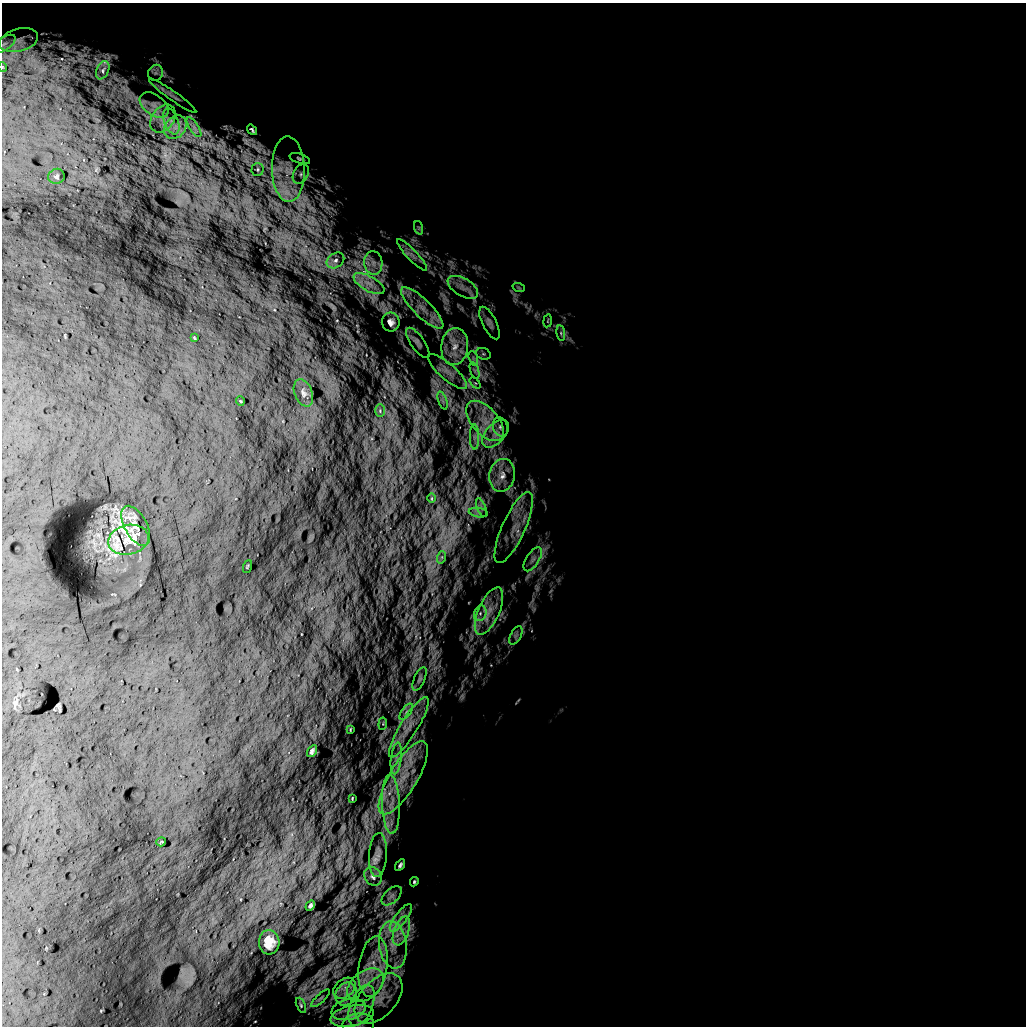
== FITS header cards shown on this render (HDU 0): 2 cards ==
NAXIS1  =                 1024 /
NAXIS2  =                 1024 /

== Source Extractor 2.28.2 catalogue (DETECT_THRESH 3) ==
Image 1024 x 1024 px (HDU 0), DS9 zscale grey, 1 PNG px = 1 image px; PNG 1028 x 1028 px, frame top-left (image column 1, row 1024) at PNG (2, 3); each listed source drawn as its Kron ellipse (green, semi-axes under 4 px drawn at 4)
Background 5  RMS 650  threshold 1950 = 3 sigma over >= 5 px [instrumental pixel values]
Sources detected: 90; all 90 listed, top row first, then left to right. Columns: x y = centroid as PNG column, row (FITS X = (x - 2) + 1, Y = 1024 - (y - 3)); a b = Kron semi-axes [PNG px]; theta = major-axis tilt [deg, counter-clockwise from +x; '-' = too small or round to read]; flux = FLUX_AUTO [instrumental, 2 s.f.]
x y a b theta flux
19 40 20 11 15 5.4e+05
4 44 13 6 34 1.9e+05
3 67 5 3 - 3.5e+04
103 70 9 6 66 1.3e+05
156 73 8 7 - 1.6e+05
173 96 29 4 -35 2.3e+05
154 105 16 10 -36 4.2e+05
163 119 15 11 54 4.7e+05
171 121 13 7 -70 3.2e+05
175 127 13 10 52 4.5e+05
194 127 11 4 -57 1.7e+05
252 130 6 3 -51 8.0e+04
300 159 11 5 -18 1.1e+05
258 169 6 6 - 8.1e+04
288 169 33 16 -88 1.5e+06
301 174 10 7 61 1.9e+05
56 176 8 7 - 1.1e+05
419 228 7 4 -72 8.1e+04
412 255 21 5 -46 2.9e+05
335 260 9 7 34 1.9e+05
373 263 12 9 -84 3.6e+05
369 284 17 7 -29 4.5e+05
463 287 17 9 -30 4.2e+05
519 288 6 4 -19 5.2e+04
422 308 28 8 -44 8.0e+05
548 321 6 3 81 4.4e+04
391 322 9 8 - 2.5e+05
489 323 18 7 -64 2.2e+05
561 333 8 4 -82 8.7e+04
194 338 4 2 - 4.7e+04
418 343 18 7 -54 2.0e+05
455 346 18 13 84 8.9e+05
483 354 7 5 -20 9.5e+04
473 358 7 4 -72 1.2e+05
475 371 9 4 -71 1.0e+05
448 372 25 8 -41 5.0e+05
475 383 6 4 -44 6.1e+04
303 393 14 8 -68 2.4e+05
240 401 5 3 - 3.5e+04
443 401 9 4 -71 1.2e+05
380 411 6 5 - 8.5e+04
485 421 24 13 -49 1.2e+06
500 427 10 7 -68 1.8e+05
495 434 16 9 48 5.1e+05
474 437 12 4 90 2.0e+05
502 475 16 12 78 6.6e+05
432 498 4 3 - 3.6e+04
481 508 10 3 -69 1.0e+05
478 513 9 4 -9 1.4e+05
136 526 22 11 -62 4.4e+05
514 528 39 11 65 1.2e+06
128 540 20 15 12 8.1e+05
442 557 6 4 72 6.5e+04
533 559 13 6 57 2.6e+05
247 566 7 2 69 3.0e+04
489 611 25 10 65 9.2e+05
480 613 8 6 70 1.8e+05
516 635 10 5 63 1.5e+05
420 679 12 5 65 1.4e+05
406 712 9 4 55 1.6e+05
383 724 6 2 85 3.7e+04
409 727 35 8 58 8.9e+05
350 729 4 2 - 3.8e+04
312 751 6 4 59 1.2e+05
396 758 16 5 83 2.9e+05
403 778 41 14 59 2.1e+06
352 798 3 2 - 3.5e+04
391 804 29 9 -88 8.7e+05
161 842 5 2 - 3.6e+04
378 855 22 9 86 3.4e+05
400 865 6 3 58 1.2e+05
373 876 10 8 -54 2.1e+05
414 882 5 3 - 6.9e+04
392 896 12 7 42 2.1e+05
310 905 5 3 - 1.0e+05
401 918 17 6 53 3.6e+05
401 931 15 7 70 4.5e+05
269 942 12 10 -87 5.6e+05
393 945 24 13 -82 1.1e+06
373 966 30 14 82 1.5e+06
365 985 21 13 39 9.9e+05
344 988 12 9 40 3.5e+05
346 994 12 10 56 4.6e+05
320 998 12 4 43 1.0e+05
379 998 29 18 48 1.4e+06
301 1005 8 4 -66 8.2e+04
361 1005 21 11 67 7.4e+05
349 1009 17 10 14 5.9e+05
352 1016 22 10 11 7.4e+05
358 1024 16 10 5 3.4e+05
At the frame edge (FLAGS 8, measured only in part): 2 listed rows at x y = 4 44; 3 67